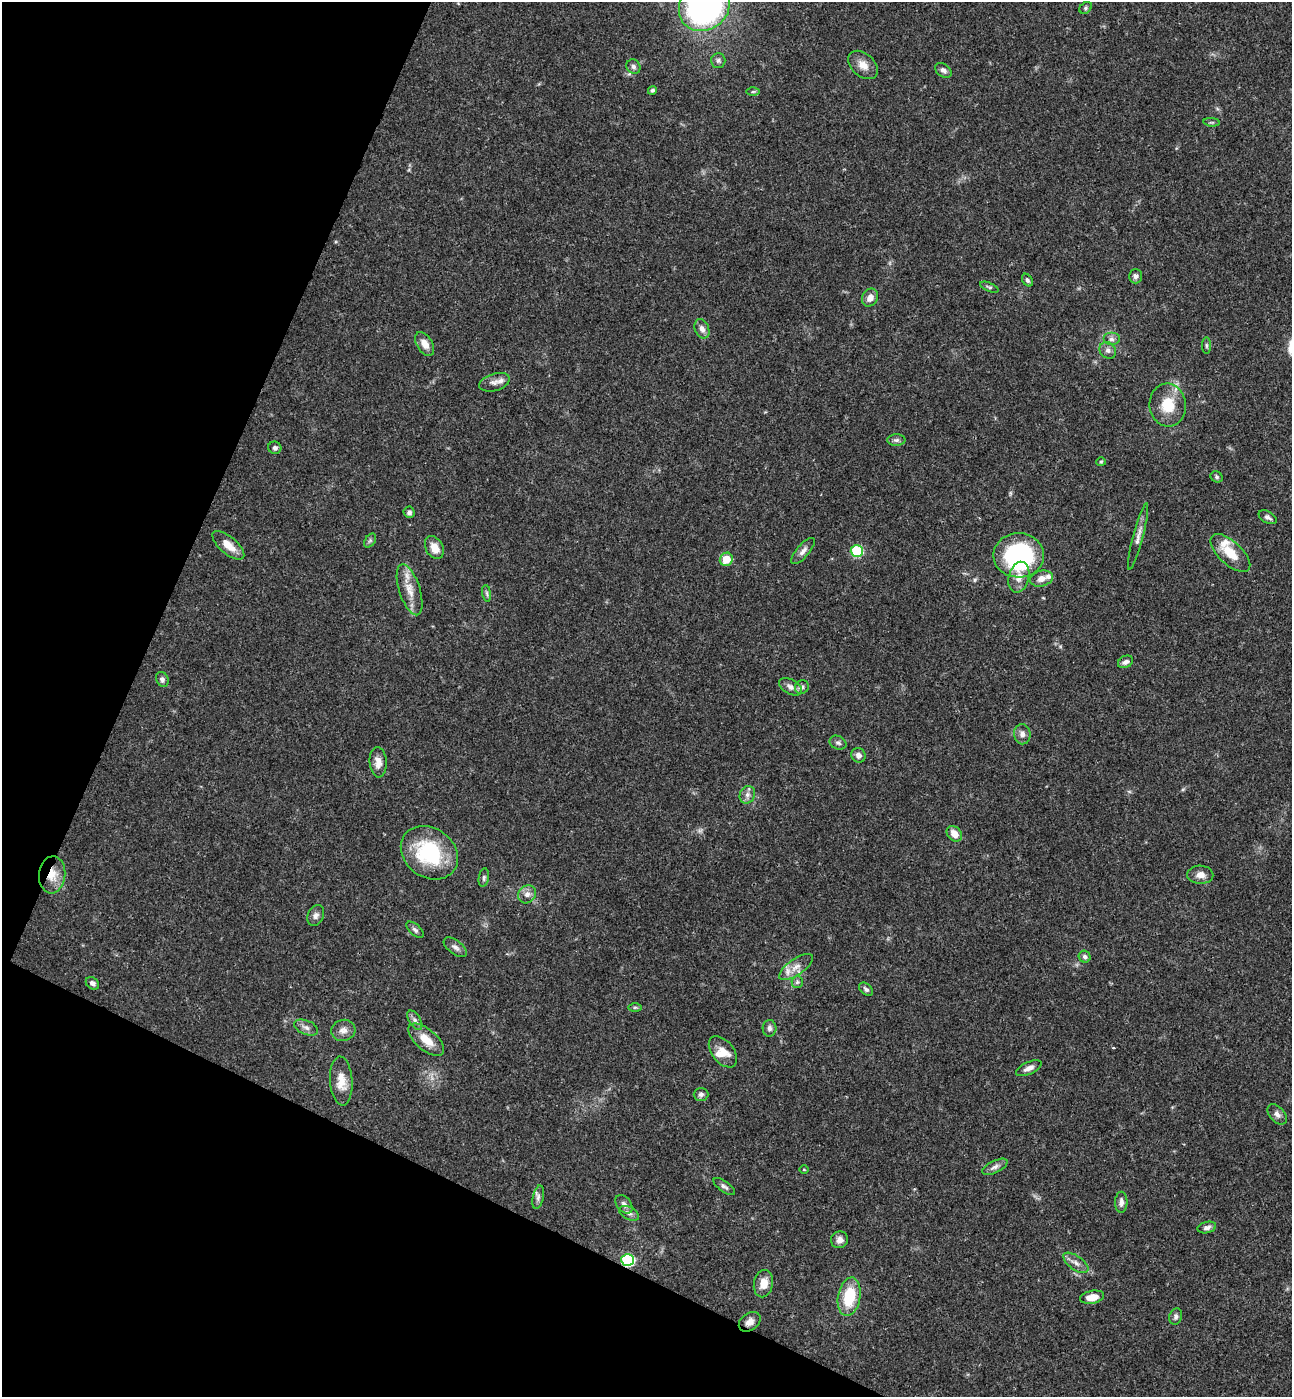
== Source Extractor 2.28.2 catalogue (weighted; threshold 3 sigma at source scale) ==
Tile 9 of 4 x 4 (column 1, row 3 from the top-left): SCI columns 194-1483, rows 1427-2821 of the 5679 x 5641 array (HDU 1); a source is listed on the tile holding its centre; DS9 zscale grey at full resolution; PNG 1294 x 1399 px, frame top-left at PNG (2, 2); each listed source drawn as its Kron ellipse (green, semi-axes under 4 px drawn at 4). Shown black and unused: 22% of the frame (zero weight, under 3 of 4 exposures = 6% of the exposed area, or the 3 px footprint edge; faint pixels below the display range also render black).
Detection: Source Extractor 2.28.2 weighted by HDU 2 'WHT'; one run over the whole footprint, this tile lists its part. Background 0.0613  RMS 0.003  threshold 0.0137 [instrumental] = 3 sigma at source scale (4.5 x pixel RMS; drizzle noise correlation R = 1.50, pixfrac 1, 0.05/0.05 arcsec/px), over >= 5 px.
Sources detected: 94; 1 too faint to see at this stretch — neither listed nor drawn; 4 inside a brighter listed object's ellipse — not listed separately; the other 89 listed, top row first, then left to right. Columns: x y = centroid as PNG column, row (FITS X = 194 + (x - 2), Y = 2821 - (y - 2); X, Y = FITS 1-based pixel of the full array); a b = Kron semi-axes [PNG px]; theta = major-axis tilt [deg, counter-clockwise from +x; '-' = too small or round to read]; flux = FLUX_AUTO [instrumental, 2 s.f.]
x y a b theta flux
704 6 27 23 42 92
1086 8 7 5 42 0.61
718 60 7 7 - 0.87
863 65 17 11 -42 3.2
633 67 7 6 - 1
943 70 9 6 -37 1.1
652 90 4 4 - 0.69
753 92 6 4 1 0.48
1212 122 8 3 -5 0.44
1136 276 7 6 - 1.1
1027 280 7 4 -57 0.74
989 287 10 4 -23 0.56
870 298 9 7 59 2
702 329 10 7 -66 1.6
1111 339 8 6 0 1.1
425 344 13 7 -58 2.8
1206 345 8 4 -90 0.57
1108 350 9 7 -45 1.3
494 382 16 8 17 2
1168 405 21 18 -83 8.6
896 440 9 6 1 0.91
275 448 6 6 - 0.89
1101 462 5 4 - 0.4
1217 477 6 5 - 0.61
409 512 6 5 - 0.89
1268 517 10 5 -28 0.96
1138 536 34 5 75 2.3
370 541 8 5 56 0.59
228 545 20 8 -40 3.9
434 547 12 8 -61 3.5
803 551 16 6 49 1.6
857 551 6 5 - 21
1230 553 25 11 -43 6.4
1019 555 25 22 0 47
726 559 7 6 - 5.4
1019 577 16 10 76 3.3
1041 579 11 8 13 2.3
410 590 26 10 -72 4.8
487 593 8 4 -81 0.61
1125 662 8 5 27 1.2
162 679 8 6 -64 0.97
790 687 12 7 -29 1.7
802 687 7 6 - 0.82
1022 734 10 8 -82 1.6
838 743 8 6 -25 0.92
858 755 7 7 - 1.5
378 762 15 8 -86 2.6
747 795 9 7 66 1.4
954 834 9 6 -49 2.8
429 853 30 24 -36 23
52 875 18 13 85 5.6
1200 875 13 9 -2 2.3
484 878 9 5 81 0.74
527 894 9 8 - 1.7
316 915 11 8 66 1.3
415 930 10 5 -43 0.87
455 947 13 6 -37 1.3
1085 957 6 5 - 0.91
796 967 20 8 35 3.1
797 982 6 5 - 0.64
92 983 7 5 -38 1.1
866 989 8 5 -43 0.86
635 1007 7 4 0 0.52
415 1020 11 6 -58 1.2
306 1027 12 7 -21 1.5
769 1028 8 7 - 1
343 1030 12 10 15 2
426 1040 22 10 -40 5.4
723 1052 18 11 -51 3.3
1029 1068 14 6 24 1.7
341 1081 24 11 -86 4.6
701 1094 7 6 - 0.9
1277 1114 12 7 -49 1.3
995 1167 14 6 26 1.3
804 1169 5 3 - 0.26
724 1186 13 5 -36 0.97
538 1197 12 5 77 1.1
1121 1202 10 6 89 1.3
624 1204 10 7 -52 1.3
629 1213 10 6 -29 1.2
1207 1228 9 5 12 1.1
840 1240 9 8 - 1.6
628 1260 6 6 - 37
1076 1263 14 7 -35 1.7
763 1284 14 9 79 3.8
849 1297 19 11 80 13
1092 1297 12 6 10 3.7
1176 1317 8 6 71 0.88
750 1322 12 8 38 1.9
Overlapping masked pixels (flux is a lower limit): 3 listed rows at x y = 52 875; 628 1260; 750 1322
Isophote crosses this tile's border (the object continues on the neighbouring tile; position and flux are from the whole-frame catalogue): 1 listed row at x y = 704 6